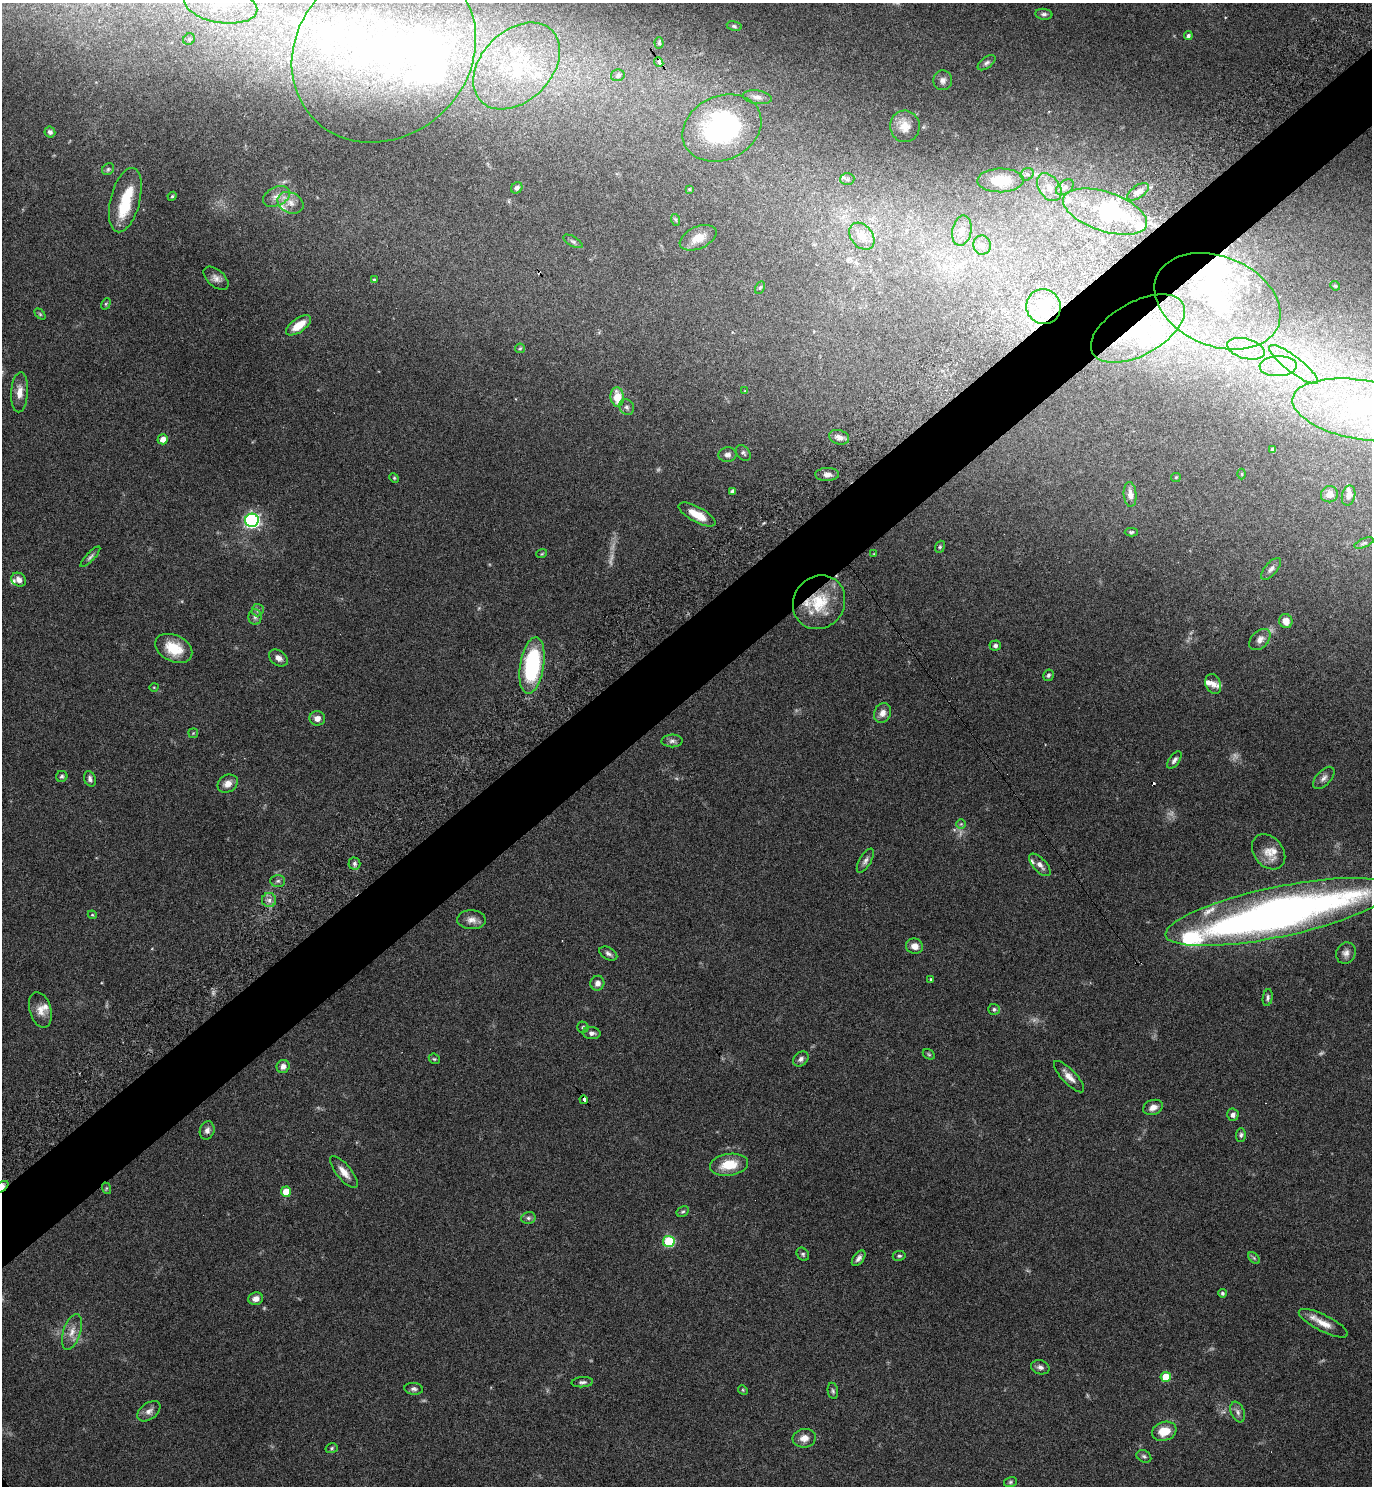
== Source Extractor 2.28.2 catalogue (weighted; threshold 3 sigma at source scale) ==
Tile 10 of 4 x 4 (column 2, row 3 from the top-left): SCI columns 1567-2936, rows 1536-3019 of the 6013 x 6036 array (HDU 1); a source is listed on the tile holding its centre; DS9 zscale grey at full resolution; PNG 1374 x 1488 px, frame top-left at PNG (2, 3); each listed source drawn as its Kron ellipse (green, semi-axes under 4 px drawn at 4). Shown black and unused: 5% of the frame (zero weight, under 4 of 7 exposures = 3% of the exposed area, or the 3 px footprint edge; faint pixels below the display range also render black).
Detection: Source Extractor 2.28.2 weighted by HDU 2 'WHT'; one run over the whole footprint, this tile lists its part. Background 0.0469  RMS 0.0039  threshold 0.0159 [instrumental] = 3 sigma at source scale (4.09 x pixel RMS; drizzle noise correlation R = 1.36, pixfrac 0.8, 0.05/0.05 arcsec/px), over >= 5 px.
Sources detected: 209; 9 too faint to see at this stretch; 12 inside a brighter object's white glare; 4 cosmic-ray / hot-pixel residue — neither listed nor drawn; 26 inside a brighter listed object's ellipse — not listed separately; the other 158 listed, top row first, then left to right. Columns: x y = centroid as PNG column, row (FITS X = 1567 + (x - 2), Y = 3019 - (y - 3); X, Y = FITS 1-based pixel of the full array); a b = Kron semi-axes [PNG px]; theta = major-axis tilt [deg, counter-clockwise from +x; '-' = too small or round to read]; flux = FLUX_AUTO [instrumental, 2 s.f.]
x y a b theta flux
221 5 37 18 -10 20
1044 14 8 5 -6 0.92
734 26 7 5 -11 0.7
1188 36 4 4 - 1
189 39 6 5 - 0.71
659 43 5 4 - 0.46
384 52 97 85 42 160
659 62 5 3 - 18
986 63 10 5 35 1
517 66 50 35 45 48
618 75 7 5 12 0.94
943 80 10 9 - 1.8
757 97 15 6 -8 2
905 126 16 15 - 4.7
722 128 41 32 25 62
50 132 5 5 - 1.1
108 169 6 5 - 0.68
1027 174 7 6 - 0.98
847 179 7 6 - 1
1001 180 23 12 1 9.7
1049 187 15 10 -55 4.1
1065 187 10 6 36 1.3
517 188 6 5 - 0.96
689 189 4 3 - 0.47
1138 192 12 6 35 2.2
172 196 4 4 - 0.46
276 196 14 9 25 2.9
125 200 33 14 76 13
290 203 13 10 -25 3.4
1105 212 44 19 -19 35
676 220 6 4 -71 0.47
962 231 15 9 78 3.4
862 236 15 11 -51 5.8
698 238 19 11 24 4.9
573 241 11 5 -29 0.85
982 245 9 8 - 1.9
216 278 15 8 -42 2.2
374 280 4 4 - 0.56
1335 286 5 4 - 0.37
760 288 6 4 62 0.57
1217 301 65 45 -22 55
106 304 6 4 61 0.46
1044 307 18 17 - 10
40 314 6 4 -45 0.48
298 325 14 7 35 6.1
1138 329 51 26 29 30
520 348 5 4 - 0.47
1246 349 19 10 -16 5.8
1293 364 30 8 -37 8.2
1278 366 19 10 3 6.3
745 391 4 4 - 0.29
20 392 20 8 86 3.5
617 397 9 6 -85 6.7
627 407 8 7 - 1.3
1362 410 70 29 -10 63
839 437 10 7 -17 2.2
163 439 5 5 - 3.1
1273 450 4 4 - 1.3
743 453 9 6 -50 0.88
728 455 9 7 2 1.6
827 474 12 6 2 1.7
1242 474 5 3 - 0.35
1176 477 5 4 - 0.37
394 478 5 4 - 0.44
732 491 4 4 - 1.2
1130 494 12 6 -86 2.4
1329 494 9 8 - 2.3
1349 495 10 6 76 1.4
697 515 20 7 -29 6.1
252 520 7 6 - 90
1131 532 6 4 1 0.6
1364 543 10 4 23 0.83
940 547 6 4 68 0.6
542 553 5 3 - 0.36
874 554 4 4 - 0.31
90 557 14 4 47 0.96
1271 569 13 6 50 1.4
19 580 8 6 -35 2
819 602 28 25 54 16
258 610 6 5 - 0.9
255 617 8 6 -90 1.2
1286 621 7 6 - 3.1
1260 639 12 8 46 2.1
995 646 6 5 - 1
174 648 19 13 -26 9.8
278 658 10 7 -37 2
532 665 29 12 81 41
1048 675 6 5 - 0.78
1213 684 10 7 -68 1.7
154 687 5 3 - 0.28
882 713 10 8 65 2.4
317 718 8 7 - 2.4
193 733 5 5 - 0.46
672 741 10 6 1 1.3
1174 760 10 5 53 1.1
62 776 5 5 - 0.72
1324 778 13 7 47 1.7
90 779 8 5 -69 1.2
228 784 10 8 32 2.9
961 824 5 5 - 0.54
1269 852 19 14 -51 5
865 861 13 6 59 1.5
354 863 6 6 - 0.9
1040 865 14 6 -48 2.2
278 881 7 6 - 0.9
269 900 7 7 - 1.5
1278 912 115 25 12 240
92 915 4 4 - 0.36
471 920 14 9 -3 2.5
915 946 9 7 -18 2.8
608 953 10 6 -28 1.1
1346 953 11 9 66 2
931 979 4 3 - 0.43
597 983 7 7 - 2
1268 998 8 5 80 0.91
994 1009 6 5 - 0.82
40 1010 18 11 -74 3.6
583 1027 5 5 - 0.61
592 1033 9 6 -7 1.2
929 1054 6 4 -30 0.51
434 1059 6 5 - 0.52
801 1059 8 6 42 1.3
283 1066 7 6 - 1.7
1069 1077 20 7 -47 3.2
584 1100 4 3 - 8.2
1153 1107 10 7 18 2.6
1233 1115 6 6 - 1.5
207 1130 9 7 75 1.5
1241 1135 7 5 88 0.82
729 1165 19 11 8 9.2
344 1172 20 7 -51 3.4
2 1187 7 4 35 2.1
106 1188 6 4 -73 0.42
286 1192 5 5 - 6.1
683 1212 6 4 30 0.57
528 1218 7 5 14 1
669 1241 6 5 - 26
803 1254 7 5 -47 0.75
899 1256 6 5 - 0.66
859 1258 9 5 53 1.4
1254 1258 7 4 -45 0.57
1222 1293 4 4 - 0.76
256 1299 7 6 - 2.1
1323 1323 27 8 -26 4.9
72 1332 18 8 72 3.5
1040 1367 9 7 -16 1.5
1166 1377 5 5 - 7.6
582 1382 11 5 4 1
414 1389 9 6 -6 1
743 1390 5 4 - 0.4
833 1391 8 5 -79 0.72
149 1411 13 8 36 2.2
1238 1412 11 6 -68 1.4
1164 1431 12 9 18 6.3
804 1438 12 9 9 2.8
332 1448 6 4 16 0.57
1144 1456 8 5 -28 0.83
1010 1482 6 5 - 0.6
Overlapping masked pixels (flux is a lower limit): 6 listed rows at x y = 659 62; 1217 301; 1138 329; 819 602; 584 1100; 2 1187
Isophote crosses this tile's border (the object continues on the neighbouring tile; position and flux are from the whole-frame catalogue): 3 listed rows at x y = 221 5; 1362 410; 2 1187